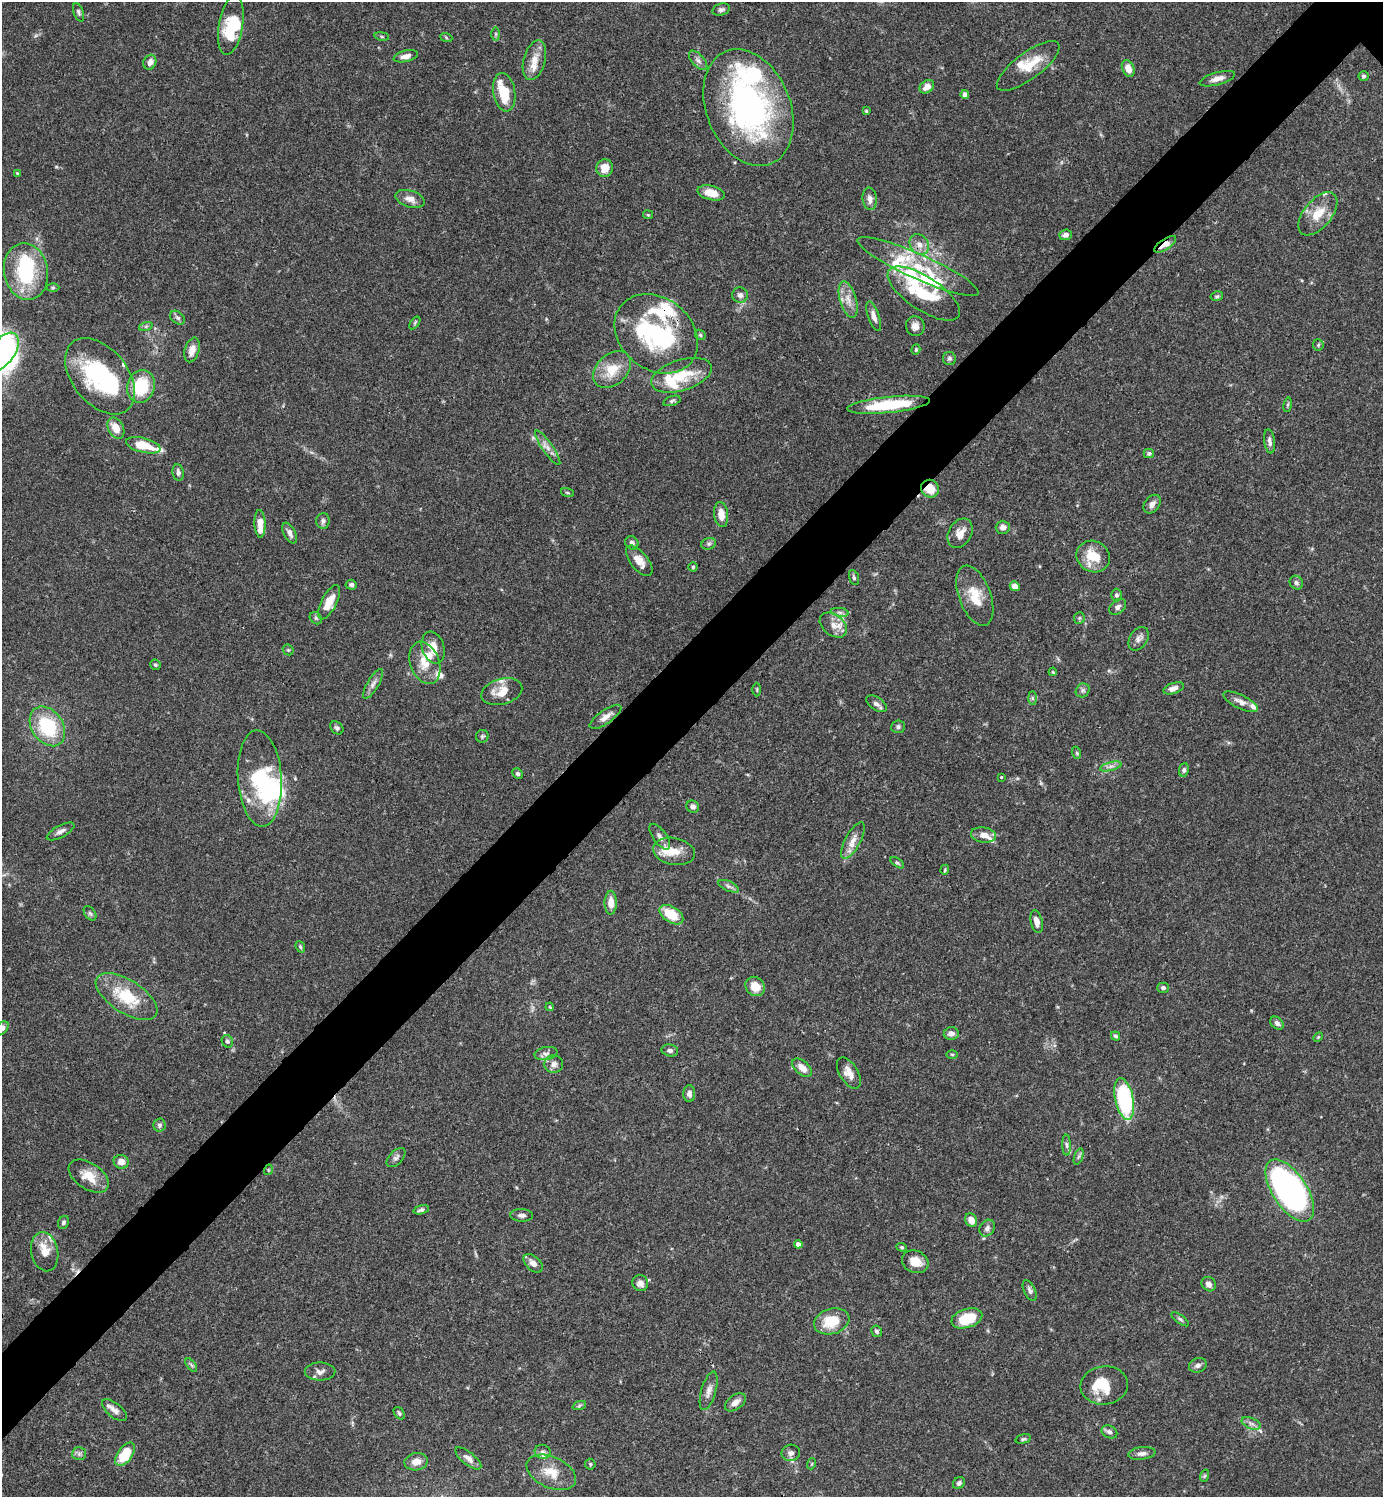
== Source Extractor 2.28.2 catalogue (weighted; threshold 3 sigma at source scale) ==
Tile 7 of 4 x 4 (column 3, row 2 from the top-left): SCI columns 3062-4442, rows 2990-4484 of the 5981 x 5981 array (HDU 1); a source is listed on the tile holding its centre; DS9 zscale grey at full resolution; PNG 1385 x 1499 px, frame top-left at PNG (2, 2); each listed source drawn as its Kron ellipse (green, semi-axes under 4 px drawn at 4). Shown black and unused: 6% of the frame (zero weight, under 3 of 4 exposures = <1% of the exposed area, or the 3 px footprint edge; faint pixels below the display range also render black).
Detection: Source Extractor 2.28.2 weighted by HDU 2 'WHT'; one run over the whole footprint, this tile lists its part. Background 0.0657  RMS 0.0032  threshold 0.0143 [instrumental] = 3 sigma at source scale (4.5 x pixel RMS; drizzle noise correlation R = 1.50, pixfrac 1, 0.05/0.05 arcsec/px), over >= 5 px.
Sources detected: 229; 6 inside a brighter object's white glare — neither listed nor drawn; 30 inside a brighter listed object's ellipse — not listed separately; the other 193 listed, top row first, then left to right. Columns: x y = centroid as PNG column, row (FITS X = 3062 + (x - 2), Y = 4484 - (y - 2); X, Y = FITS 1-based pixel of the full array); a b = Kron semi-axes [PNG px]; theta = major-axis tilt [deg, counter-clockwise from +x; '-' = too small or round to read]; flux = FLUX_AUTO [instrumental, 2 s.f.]
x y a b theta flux
721 10 9 6 18 0.9
78 12 9 5 -70 0.69
231 25 30 12 80 13
496 34 6 4 90 0.46
382 36 7 3 -9 0.43
446 37 6 4 -21 0.4
406 56 12 5 14 1.8
534 60 20 11 74 4.4
698 60 12 6 -48 1.3
150 62 7 6 - 2
1028 66 38 13 37 8
1128 68 8 6 -66 3.2
1364 76 5 5 - 0.6
1217 79 18 6 16 2.1
927 87 8 6 36 2.4
504 92 19 11 -80 8.8
965 95 4 4 - 2.5
748 108 60 42 -68 83
866 111 4 4 - 0.37
605 168 9 8 - 4.5
17 173 4 3 - 0.33
711 193 14 7 -13 5.3
410 199 15 8 -16 2.5
870 199 11 7 -85 1.6
1318 214 25 14 50 6.5
648 215 5 4 - 0.37
1066 235 6 5 - 1.3
919 244 11 9 -51 2.4
1165 244 13 5 34 3.7
918 267 66 12 -24 16
26 271 28 22 -79 24
53 288 6 4 0 0.48
924 293 42 17 -33 20
740 295 8 7 - 1.3
1217 296 6 4 13 0.5
848 300 19 8 -74 3.3
874 316 15 5 -70 1.7
178 318 8 6 -38 0.9
415 323 7 4 54 0.45
146 326 7 4 19 0.59
915 326 10 9 - 2
656 334 45 36 -39 37
700 335 6 4 -46 0.45
1318 345 6 5 - 0.48
192 350 12 7 73 2.9
916 350 5 4 - 0.42
2 352 22 12 53 37
949 358 6 6 - 0.77
612 370 21 15 43 7.6
681 375 31 15 17 11
100 376 44 27 -51 34
141 386 16 13 72 14
672 401 9 4 19 0.66
888 405 41 8 6 19
1288 405 7 3 81 0.42
116 428 11 7 -61 4.1
1270 441 12 5 -83 1.3
143 445 18 7 -14 8.7
548 448 21 5 -55 2.2
1149 453 5 4 - 0.68
178 473 8 5 -80 1.2
930 489 9 8 - 5.1
567 493 6 3 -19 0.3
1152 504 10 7 54 1.7
721 514 13 7 -84 3.4
323 521 8 6 86 1
260 524 14 5 -88 4.4
1003 527 7 6 - 1.6
290 533 11 6 -63 1.6
960 533 16 11 60 3.5
632 543 7 6 - 1.1
709 544 7 5 21 0.72
1093 557 17 15 -31 7.8
639 561 18 8 -51 3.5
693 567 4 4 - 0.42
854 577 8 4 -72 0.54
1296 583 7 6 - 1
351 585 6 5 - 0.81
1015 586 5 4 - 1.9
1116 595 6 5 - 0.78
975 596 31 16 -69 7.8
329 602 19 7 63 5.3
1118 607 9 6 43 1.2
840 612 9 4 -9 0.87
316 618 7 5 -47 0.59
1079 618 6 5 - 0.52
833 625 15 10 -39 3
1139 639 13 8 57 1.6
433 648 16 11 -72 4
288 650 6 5 - 0.44
425 663 22 14 -69 5.9
155 665 5 5 - 0.56
1053 672 4 3 - 0.26
373 684 17 5 60 1.6
1174 688 10 5 20 1.7
757 690 7 3 -90 0.38
1083 690 7 6 - 0.88
502 692 21 12 15 5.1
1032 698 7 4 -89 0.6
1240 702 18 7 -26 2.2
876 704 12 6 -33 1.3
606 717 18 7 35 2.5
47 726 21 15 -55 19
898 727 7 6 - 0.78
337 728 7 5 -44 0.78
482 736 6 6 - 0.59
1077 753 6 4 -71 0.43
1111 766 11 4 15 1
1184 770 7 5 80 0.66
517 774 5 5 - 0.66
1001 777 3 3 - 0.51
260 778 48 22 -86 26
693 807 6 5 - 1.1
61 831 15 6 28 1.4
983 835 13 7 -9 2.5
660 837 15 6 -54 1.6
853 840 20 7 62 3
674 851 21 13 -11 5.5
897 863 8 4 -35 0.5
945 870 5 4 - 0.36
729 886 11 5 -24 1
611 903 12 6 -90 3.2
90 913 8 5 -53 0.7
671 915 13 8 -33 8.2
1037 922 12 5 -78 2.3
300 947 6 4 -68 0.49
755 986 10 9 - 4.4
1163 988 6 5 - 0.81
127 997 35 16 -32 14
550 1007 4 3 - 0.32
1277 1023 7 5 -44 1
2 1028 8 5 47 2
951 1033 7 6 - 1.6
1116 1036 5 4 - 0.6
1318 1037 6 3 45 0.36
227 1041 6 5 - 0.76
670 1050 8 6 -12 1.1
546 1053 11 6 10 1.2
952 1055 5 3 - 0.35
554 1064 9 9 - 1.7
802 1068 12 6 -41 2.6
849 1073 17 9 -59 2.9
689 1094 8 6 90 1.2
1124 1099 21 9 -78 34
159 1125 6 6 - 0.77
1067 1145 10 4 -89 0.77
1078 1157 9 4 71 0.59
396 1158 12 6 46 1.1
121 1162 7 7 - 2.3
268 1170 5 3 - 0.29
89 1176 22 13 -34 5.6
1290 1190 35 17 -57 130
421 1210 8 4 16 0.85
522 1215 11 6 -2 1.1
971 1220 7 6 - 2.5
63 1222 7 5 63 0.69
987 1228 9 7 55 1.1
798 1244 4 4 - 1.7
902 1247 5 4 - 0.48
45 1252 20 13 -79 4.6
915 1262 14 11 -22 4
533 1263 11 7 -42 1.9
640 1283 8 7 - 2.1
1209 1284 8 6 -46 1.7
1030 1290 11 5 -63 1.1
967 1318 16 9 17 9.7
1180 1319 10 4 -36 0.67
832 1321 18 12 17 9.1
877 1331 6 5 - 0.78
191 1365 8 4 -52 0.57
1198 1365 9 7 18 1.2
320 1372 15 9 1 1.9
1104 1385 24 19 7 8.6
709 1391 20 7 74 2.1
735 1402 12 7 36 2.1
579 1406 7 4 20 0.6
114 1410 15 7 -39 1.9
399 1413 7 4 -54 0.61
1251 1423 10 5 -23 1.2
1109 1432 8 6 -27 0.93
1023 1439 8 4 14 0.56
543 1452 8 7 - 0.98
791 1453 9 8 - 1.4
1142 1453 14 6 7 1.4
79 1454 7 6 - 0.89
125 1454 13 7 54 9.6
468 1458 16 6 -39 1.8
416 1462 12 8 9 2.8
590 1464 5 5 - 0.48
811 1464 5 3 - 0.31
551 1472 26 15 -24 6.5
1204 1476 6 4 71 0.42
959 1483 6 5 - 0.89
Overlapping masked pixels (flux is a lower limit): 3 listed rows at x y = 1165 244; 930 489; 127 997
Isophote crosses this tile's border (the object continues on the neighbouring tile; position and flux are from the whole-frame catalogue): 2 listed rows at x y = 2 352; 2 1028